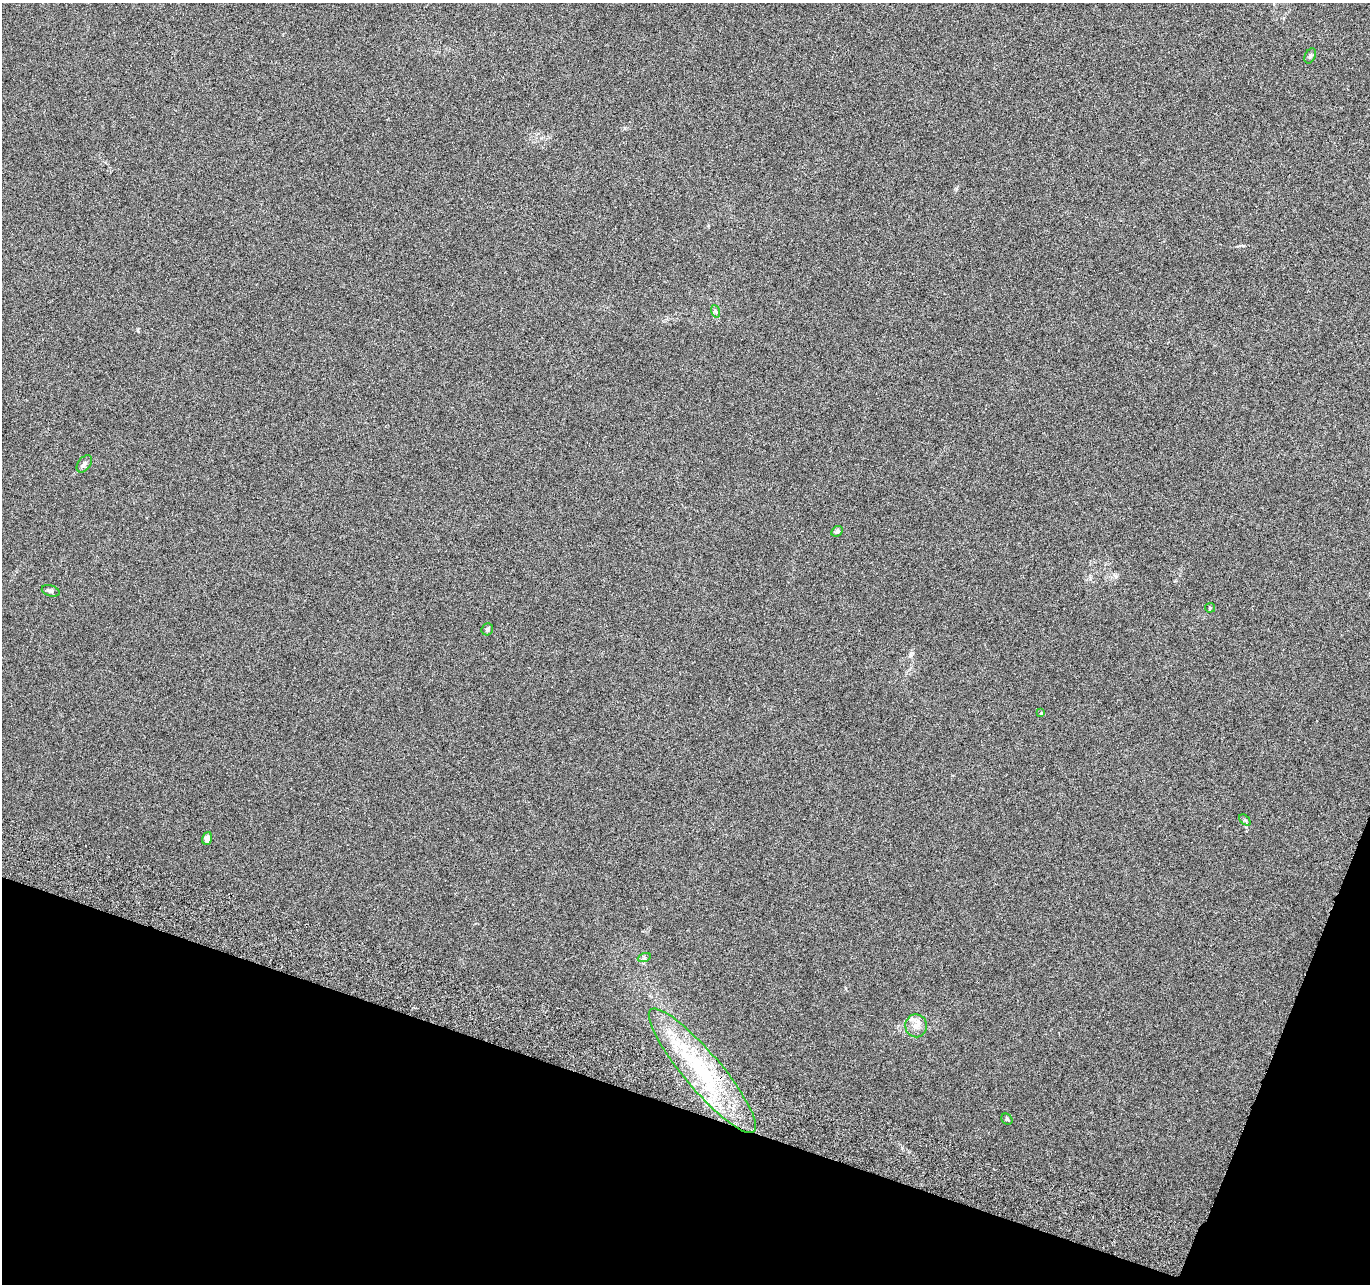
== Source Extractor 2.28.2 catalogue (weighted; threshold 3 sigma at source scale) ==
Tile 15 of 4 x 4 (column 3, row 4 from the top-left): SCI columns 2759-4126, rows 270-1551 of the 5526 x 5730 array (HDU 1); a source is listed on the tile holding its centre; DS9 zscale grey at full resolution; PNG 1372 x 1286 px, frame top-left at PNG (2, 3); each listed source drawn as its Kron ellipse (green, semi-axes under 4 px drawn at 4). Shown black and unused: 16% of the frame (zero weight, under 3 of 6 exposures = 3% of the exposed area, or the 3 px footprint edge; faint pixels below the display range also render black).
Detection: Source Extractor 2.28.2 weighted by HDU 2 'WHT'; one run over the whole footprint, this tile lists its part. Background 0.02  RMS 0.0034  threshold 0.0141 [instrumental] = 3 sigma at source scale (4.09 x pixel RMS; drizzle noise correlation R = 1.36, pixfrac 0.8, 0.0396/0.0396 arcsec/px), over >= 5 px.
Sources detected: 15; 1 inside a brighter listed object's ellipse — not listed separately; the other 14 listed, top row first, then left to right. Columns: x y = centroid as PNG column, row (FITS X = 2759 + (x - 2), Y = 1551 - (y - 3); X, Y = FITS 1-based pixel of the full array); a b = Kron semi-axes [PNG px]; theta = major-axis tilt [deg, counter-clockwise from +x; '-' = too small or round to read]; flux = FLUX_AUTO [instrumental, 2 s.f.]
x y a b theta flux
1310 56 8 5 65 0.68
715 311 6 4 -70 0.46
84 464 10 6 51 1
837 531 6 5 - 0.79
51 591 9 5 -17 0.75
1210 608 5 5 - 0.38
487 629 6 5 - 0.73
1041 713 4 4 - 0.3
1245 820 7 4 -44 0.45
207 838 6 4 74 1.5
644 958 6 4 19 0.52
916 1026 11 11 - 2.5
702 1071 80 18 -50 33
1007 1119 6 5 - 0.45